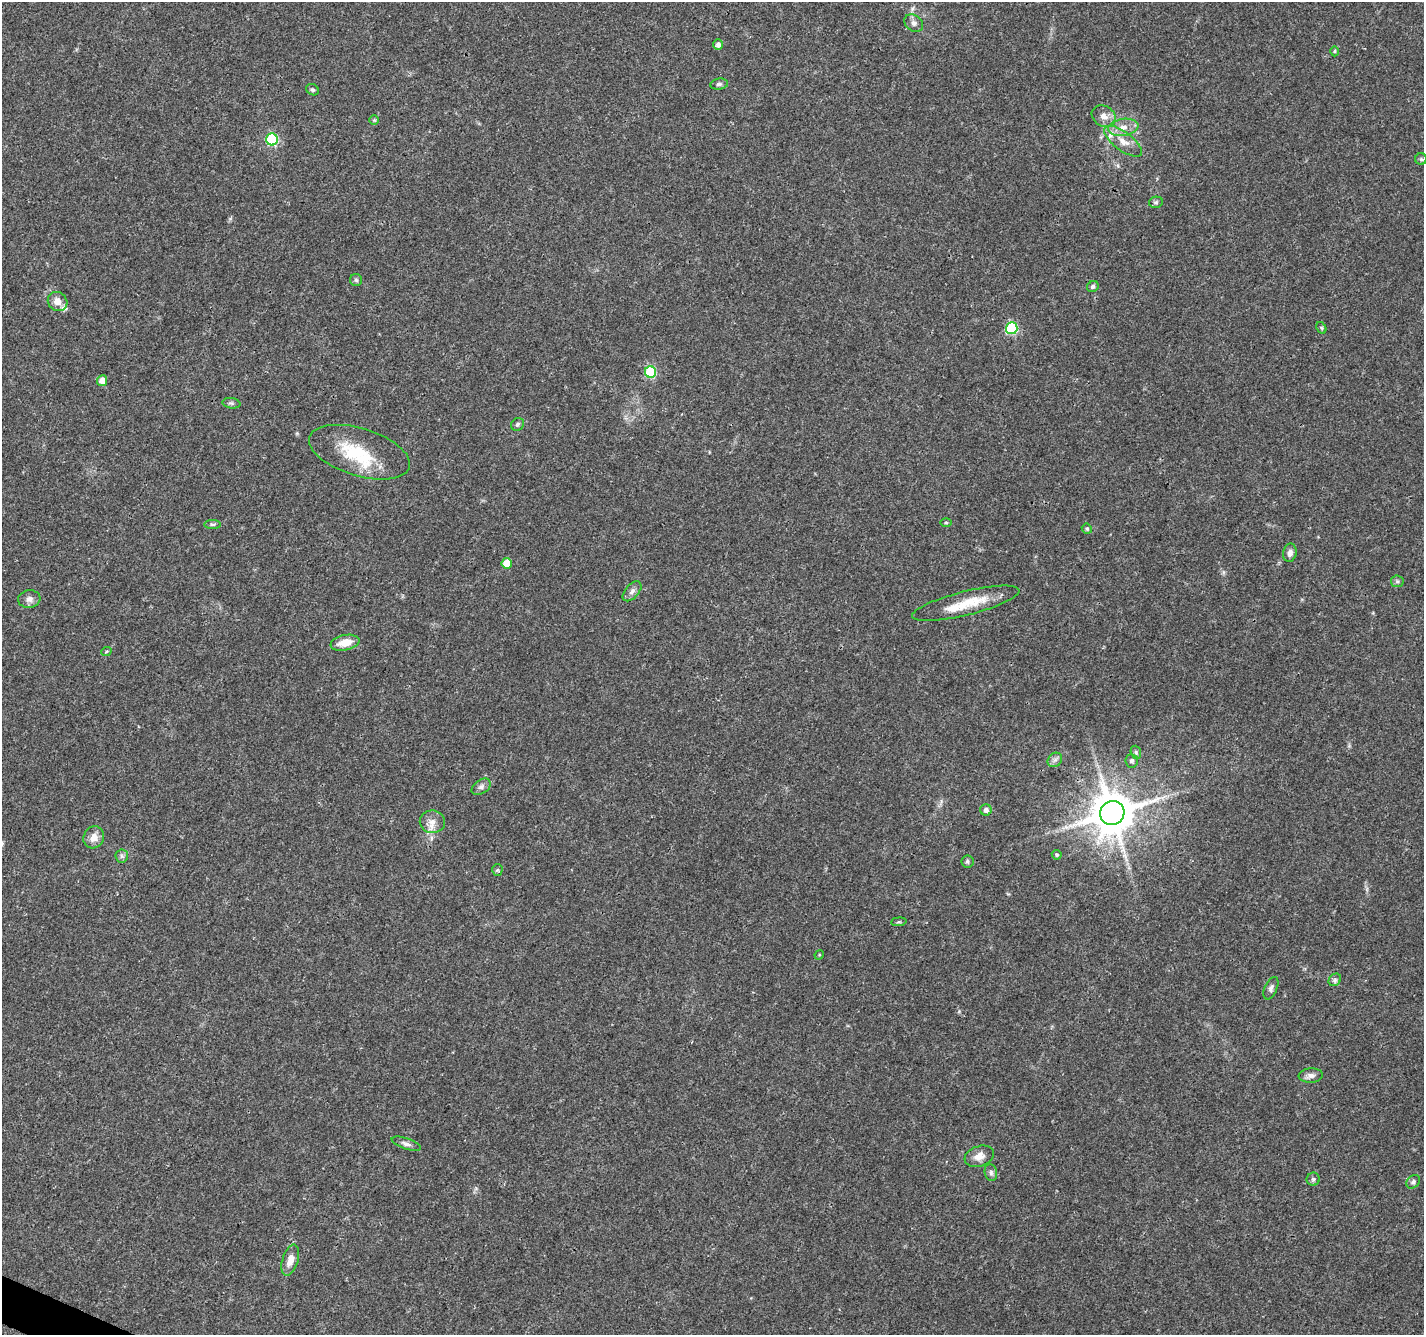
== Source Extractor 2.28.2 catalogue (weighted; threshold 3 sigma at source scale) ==
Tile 7 of 4 x 4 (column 3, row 2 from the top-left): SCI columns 2851-4272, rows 2875-4207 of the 5705 x 5813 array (HDU 1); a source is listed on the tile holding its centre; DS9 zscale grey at full resolution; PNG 1426 x 1337 px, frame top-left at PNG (2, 2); each listed source drawn as its Kron ellipse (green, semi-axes under 4 px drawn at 4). Shown black and unused: <1% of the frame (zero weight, under 3 of 4 exposures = <1% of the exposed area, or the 3 px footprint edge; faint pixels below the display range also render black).
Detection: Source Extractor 2.28.2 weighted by HDU 2 'WHT'; one run over the whole footprint, this tile lists its part. Background 0.0473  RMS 0.0039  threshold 0.0175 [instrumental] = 3 sigma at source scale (4.5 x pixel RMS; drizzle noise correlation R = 1.50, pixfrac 1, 0.0396/0.0396 arcsec/px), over >= 5 px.
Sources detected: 61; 1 long thin detection or spike segment (spike, bleed or trail) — neither listed nor drawn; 4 inside a brighter listed object's ellipse — not listed separately; the other 56 listed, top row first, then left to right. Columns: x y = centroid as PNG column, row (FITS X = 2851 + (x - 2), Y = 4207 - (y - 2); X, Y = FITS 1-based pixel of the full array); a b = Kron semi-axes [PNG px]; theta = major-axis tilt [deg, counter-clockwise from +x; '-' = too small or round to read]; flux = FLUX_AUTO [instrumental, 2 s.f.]
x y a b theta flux
914 23 10 8 -40 1.7
718 44 5 5 - 1.5
1334 51 5 3 - 0.42
719 84 9 5 8 0.98
313 90 7 5 -29 0.72
1104 116 12 10 -32 3
374 120 5 5 - 0.48
1123 127 15 8 8 3.8
272 139 6 6 - 37
1123 141 22 9 -37 5.1
1421 159 6 5 - 0.67
1156 202 7 5 13 0.69
356 280 6 6 - 0.74
1093 286 6 5 - 0.98
58 301 10 9 - 3.3
1012 328 6 6 - 36
1321 328 6 4 -61 0.54
650 372 6 5 - 31
102 381 5 5 - 4.3
231 403 9 5 -10 0.81
518 424 7 6 - 0.83
359 452 52 24 -17 21
946 523 6 3 -1 0.41
213 524 8 4 0 0.78
1087 529 5 5 - 0.66
1290 553 9 6 79 1.7
507 563 5 5 - 7.7
1397 581 6 6 - 0.82
632 591 12 6 49 1.7
29 599 11 8 7 2.1
966 603 55 12 14 12
345 643 14 7 11 5.4
106 652 5 3 - 0.43
1136 752 7 5 -71 0.72
1055 760 8 6 43 1.3
1132 761 7 6 - 1
481 787 10 7 32 1.5
986 810 6 5 - 1.2
1112 813 12 11 - 1600
432 822 12 11 - 3.4
94 837 11 10 - 3.5
1057 855 5 4 - 0.66
122 856 6 6 - 0.93
967 861 6 6 - 0.81
497 870 5 5 - 0.59
899 922 8 3 5 0.55
819 955 5 4 - 0.4
1335 980 7 5 46 0.89
1271 988 12 6 66 1.3
1311 1076 12 7 4 1.9
406 1144 15 5 -19 1.5
979 1156 15 10 19 3.5
991 1173 8 6 -77 1.2
1313 1179 6 6 - 0.88
1413 1182 7 6 - 1
290 1260 16 7 73 4.5
Overlapping masked pixels (flux is a lower limit): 1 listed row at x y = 1112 813